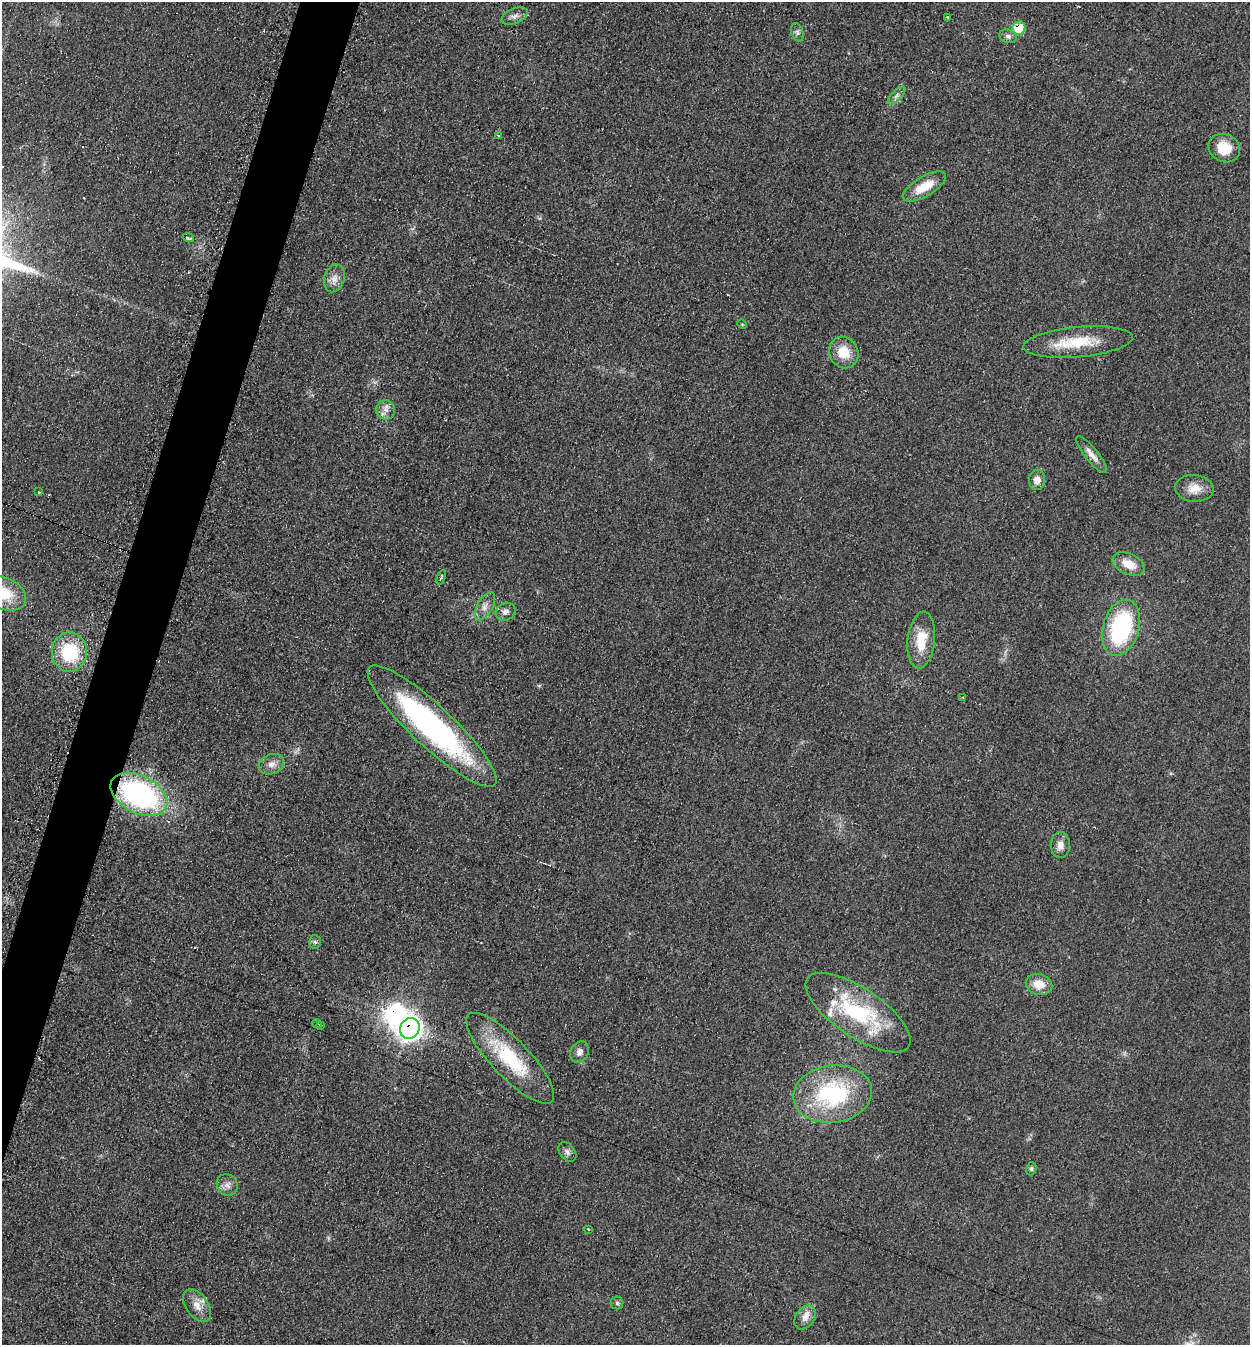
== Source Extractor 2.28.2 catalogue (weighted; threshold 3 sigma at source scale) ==
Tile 7 of 4 x 4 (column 3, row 2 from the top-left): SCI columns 2777-4024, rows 2686-4028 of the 5413 x 5374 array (HDU 1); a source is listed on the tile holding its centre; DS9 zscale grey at full resolution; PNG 1252 x 1347 px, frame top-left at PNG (2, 2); each listed source drawn as its Kron ellipse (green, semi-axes under 4 px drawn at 4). Shown black and unused: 4% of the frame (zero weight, under 2 of 3 exposures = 2% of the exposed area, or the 3 px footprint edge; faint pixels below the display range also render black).
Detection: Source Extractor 2.28.2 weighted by HDU 2 'WHT'; one run over the whole footprint, this tile lists its part. Background 0.0753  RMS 0.01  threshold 0.047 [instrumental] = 3 sigma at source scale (4.5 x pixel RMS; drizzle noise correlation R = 1.50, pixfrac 1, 0.05/0.05 arcsec/px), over >= 5 px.
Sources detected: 55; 1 inside a brighter object's white glare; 4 cosmic-ray / hot-pixel residue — neither listed nor drawn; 2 inside a brighter listed object's ellipse — not listed separately; the other 48 listed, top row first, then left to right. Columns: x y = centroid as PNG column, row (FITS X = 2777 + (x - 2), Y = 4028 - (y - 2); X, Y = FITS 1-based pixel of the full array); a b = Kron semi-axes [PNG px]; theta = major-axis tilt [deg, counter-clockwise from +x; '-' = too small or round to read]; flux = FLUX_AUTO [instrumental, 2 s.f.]
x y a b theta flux
515 16 14 7 22 5.4
948 17 3 3 - 2
1019 28 7 6 - 33
797 32 9 6 -72 3
1008 36 9 6 -19 3.4
897 95 11 5 46 3.6
499 136 3 3 - 7.9
1224 148 16 14 -26 23
924 187 24 10 31 23
188 238 6 3 -15 3.2
334 278 14 10 73 8.3
742 324 5 4 - 0.94
1078 342 55 15 5 44
844 352 16 14 -61 23
386 410 10 9 - 6.4
1092 455 23 6 -51 8.7
1037 480 10 8 84 8
1194 488 19 13 -5 15
39 492 3 3 - 2.2
1129 564 17 10 -25 17
441 577 8 3 69 1.7
3 593 24 15 -22 41
485 606 16 7 60 7
505 612 10 8 28 5.5
1121 628 29 18 74 120
921 640 28 13 84 29
69 652 20 17 -90 59
963 698 4 3 - 8.5
432 726 86 20 -43 240
272 764 13 9 23 7.7
139 794 30 18 -26 220
1060 845 13 9 89 8
315 942 7 6 - 2.3
1039 984 13 10 -14 15
858 1013 61 24 -34 110
317 1023 5 3 - 1.4
321 1025 3 2 - 1.6
410 1028 10 9 - 750
580 1052 11 8 63 6.3
510 1058 60 19 -46 75
833 1094 39 28 8 120
567 1152 11 7 -51 4
1031 1169 6 5 - 2.2
227 1185 11 10 - 6.2
588 1229 3 3 - 2.7
617 1303 6 6 - 2
197 1306 19 11 -55 11
805 1317 13 9 54 8.2
Overlapping masked pixels (flux is a lower limit): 2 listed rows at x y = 1019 28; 410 1028
Isophote crosses this tile's border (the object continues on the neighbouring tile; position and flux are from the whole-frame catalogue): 1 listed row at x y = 3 593